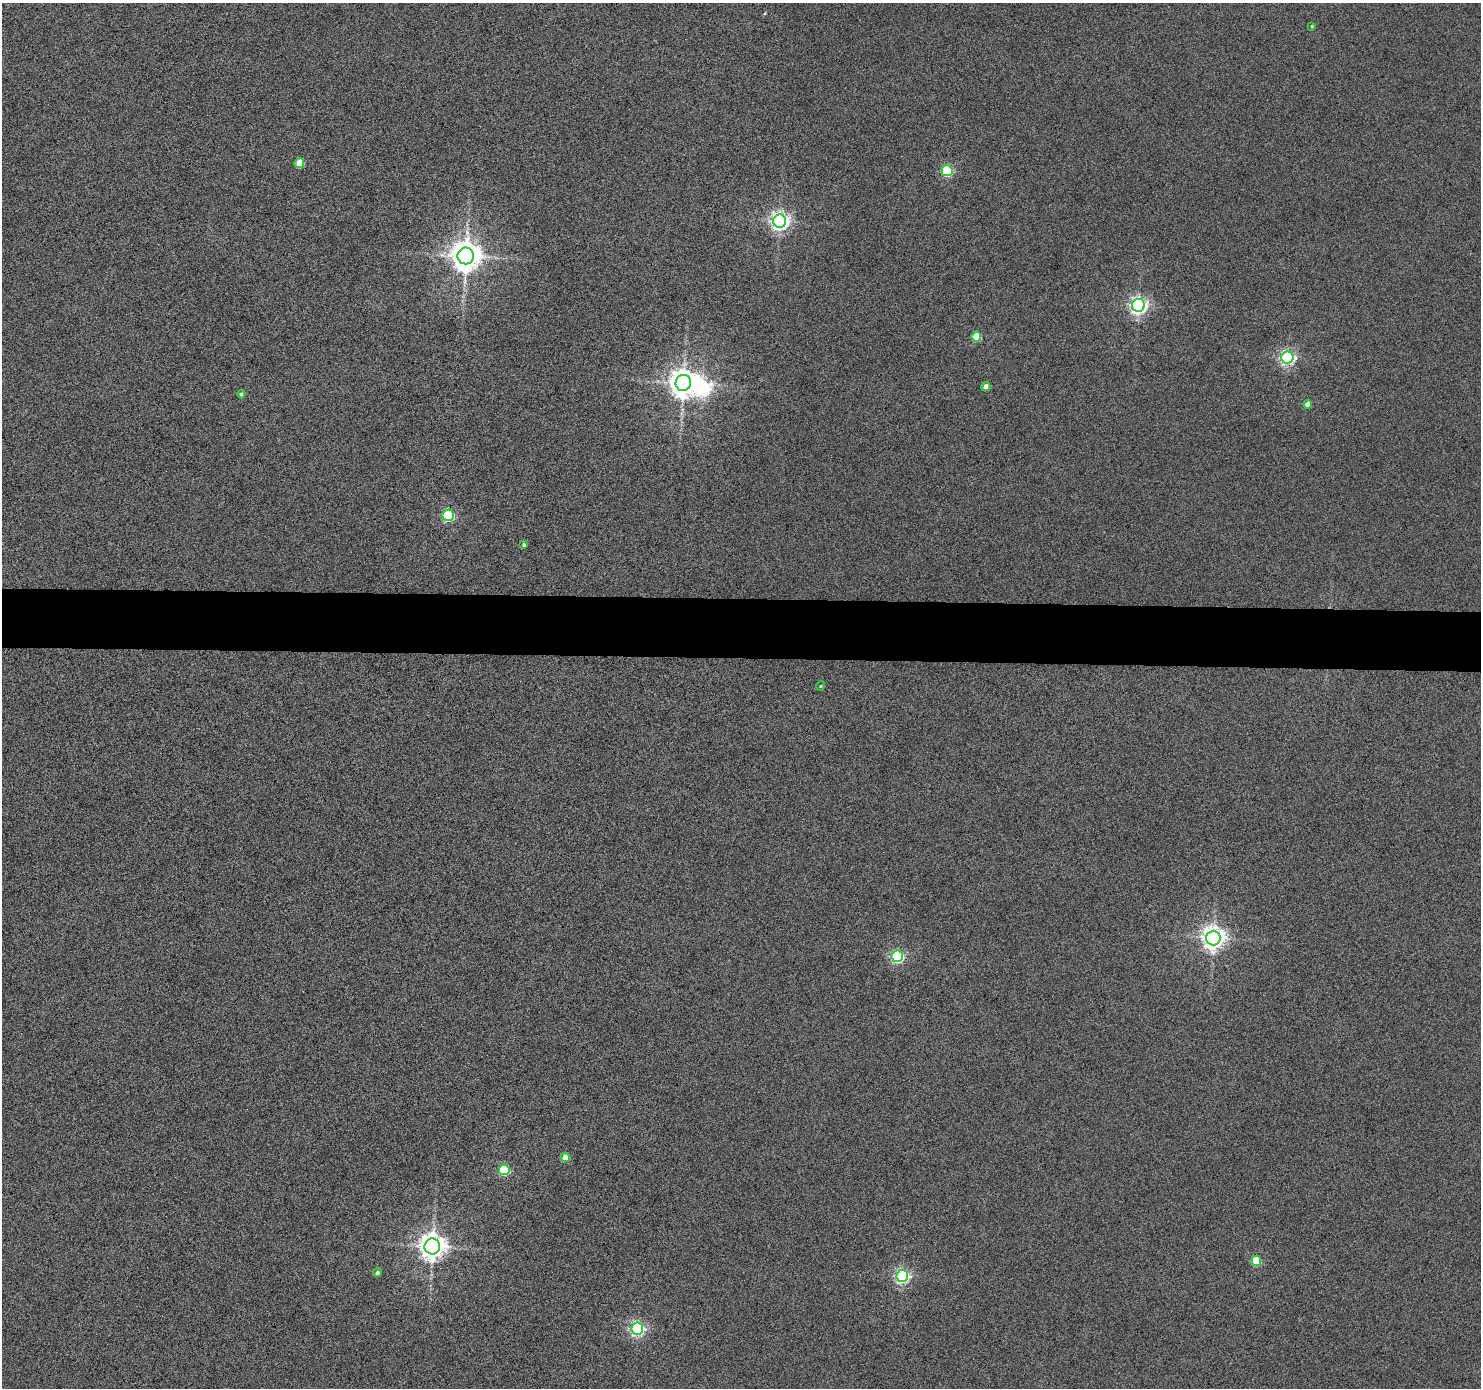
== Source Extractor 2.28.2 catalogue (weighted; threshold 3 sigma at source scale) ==
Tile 5 of 3 x 3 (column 2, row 2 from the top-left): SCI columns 1479-2957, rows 1485-2870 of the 4438 x 4453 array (HDU 1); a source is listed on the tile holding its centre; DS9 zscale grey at full resolution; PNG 1483 x 1390 px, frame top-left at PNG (2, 3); each listed source drawn as its Kron ellipse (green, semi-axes under 4 px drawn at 4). Shown black and unused: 4% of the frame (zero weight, under 4 of 8 exposures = <1% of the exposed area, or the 3 px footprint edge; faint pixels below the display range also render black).
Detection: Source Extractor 2.28.2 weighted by HDU 2 'WHT'; one run over the whole footprint, this tile lists its part. Background 0.0187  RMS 0.26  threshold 1.05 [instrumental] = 3 sigma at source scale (4.09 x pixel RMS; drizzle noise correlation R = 1.36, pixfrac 0.8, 0.05/0.05 arcsec/px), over >= 5 px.
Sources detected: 25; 1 inside a brighter object's white glare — neither listed nor drawn; the other 24 listed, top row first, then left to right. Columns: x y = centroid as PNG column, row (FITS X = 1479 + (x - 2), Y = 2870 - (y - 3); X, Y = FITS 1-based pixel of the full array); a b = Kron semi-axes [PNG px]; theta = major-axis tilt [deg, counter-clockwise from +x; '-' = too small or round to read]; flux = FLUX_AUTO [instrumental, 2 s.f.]
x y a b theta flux
1312 26 3 2 - 23
299 163 5 4 - 670
947 171 5 5 - 2500
780 221 6 6 - 11000
466 256 8 8 - 38000
1138 305 6 6 - 8600
976 336 5 5 - 770
1287 358 6 6 - 6000
683 383 8 7 - 29000
986 387 4 4 - 140
241 394 4 4 - 41
1308 404 4 4 - 260
448 515 6 5 - 2400
524 545 4 4 - 45
821 686 5 3 - 19
1213 938 7 7 - 19000
897 956 6 5 - 3800
565 1157 5 4 - 300
504 1170 5 5 - 1800
432 1247 8 8 - 25000
1256 1261 5 5 - 1000
377 1273 4 4 - 61
902 1276 6 6 - 5400
637 1328 6 6 - 5300